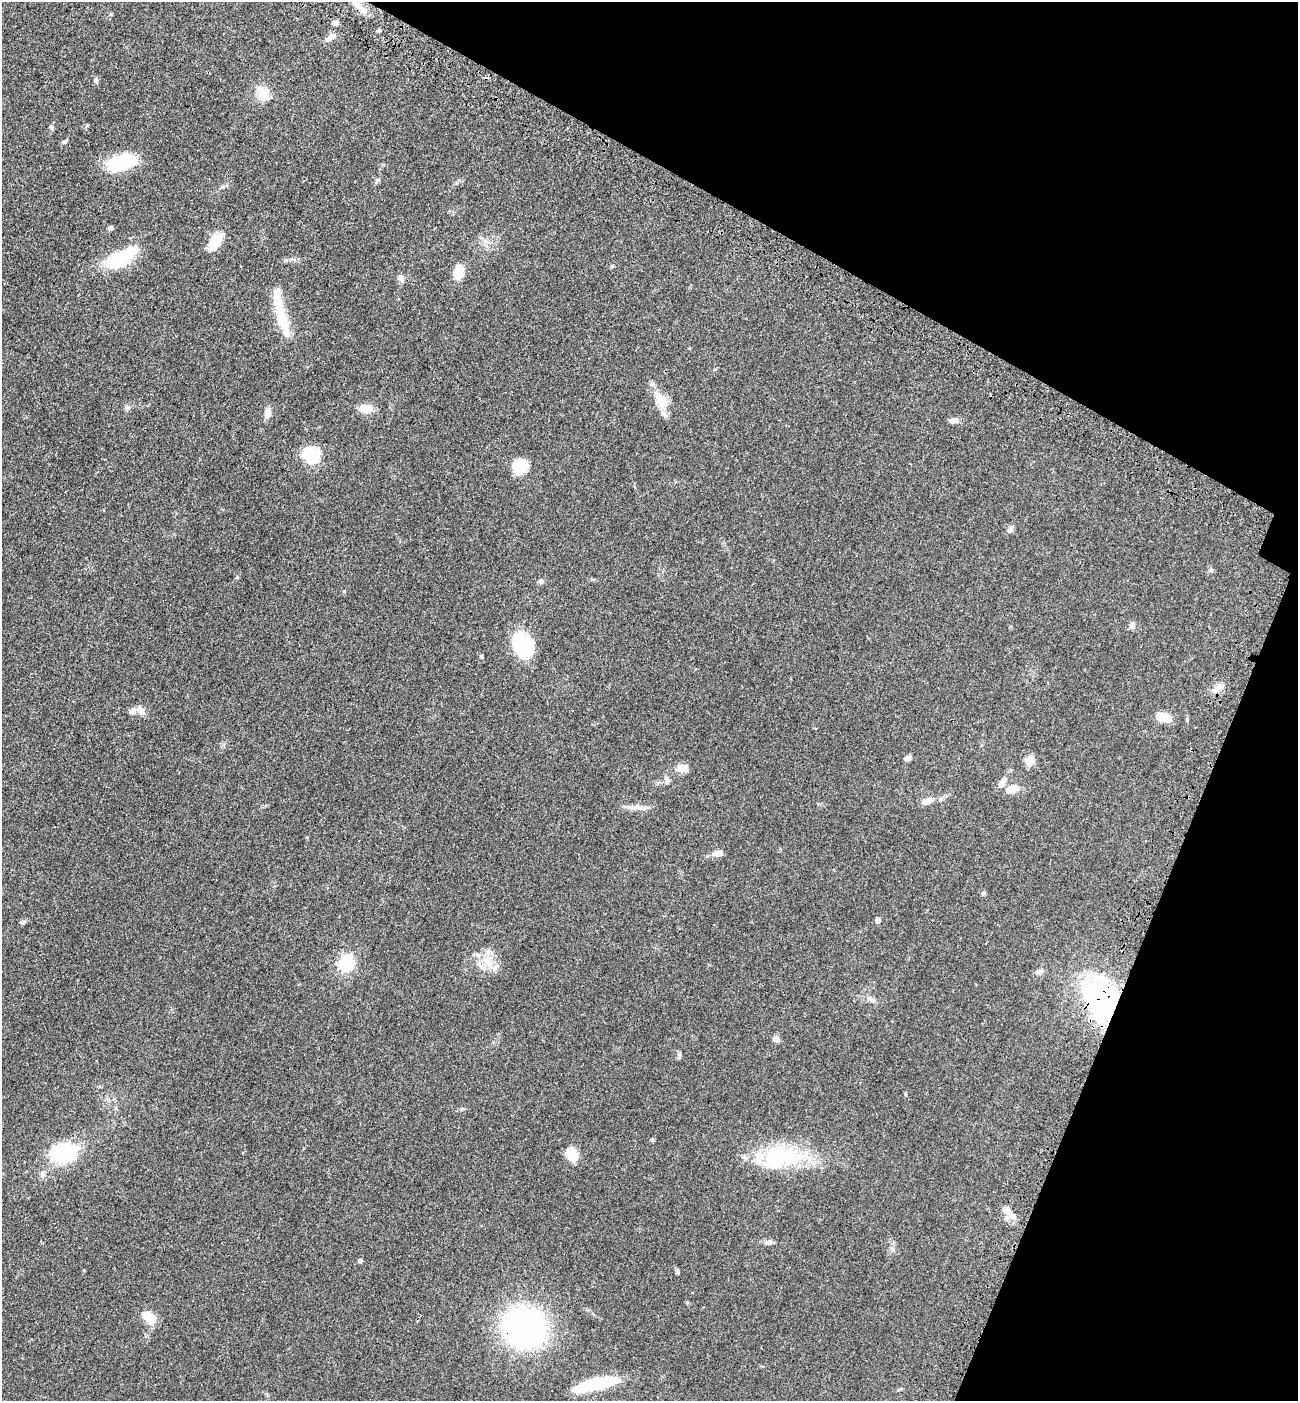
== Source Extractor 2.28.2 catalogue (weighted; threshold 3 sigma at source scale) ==
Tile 8 of 4 x 4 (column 4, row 2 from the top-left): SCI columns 4117-5412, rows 2882-4280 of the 5774 x 5764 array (HDU 1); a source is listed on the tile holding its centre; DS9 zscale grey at full resolution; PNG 1300 x 1403 px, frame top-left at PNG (2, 2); no overlay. Shown black and unused: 22% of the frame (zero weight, under 3 of 4 exposures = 6% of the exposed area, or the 3 px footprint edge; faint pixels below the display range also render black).
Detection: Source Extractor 2.28.2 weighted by HDU 2 'WHT'; one run over the whole footprint, this tile lists its part. Background 0.0449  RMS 0.0053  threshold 0.0239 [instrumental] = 3 sigma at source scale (4.5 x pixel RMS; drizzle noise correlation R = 1.50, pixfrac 1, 0.05/0.05 arcsec/px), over >= 5 px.
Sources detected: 74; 2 inside a brighter object's white glare — not listed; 7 inside a brighter listed object's ellipse — not listed separately; the other 65 listed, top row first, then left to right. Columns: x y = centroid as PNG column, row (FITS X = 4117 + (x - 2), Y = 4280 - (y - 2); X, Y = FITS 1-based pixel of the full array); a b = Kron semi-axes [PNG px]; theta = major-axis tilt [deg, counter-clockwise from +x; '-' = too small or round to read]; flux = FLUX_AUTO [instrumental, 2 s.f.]
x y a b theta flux
357 4 26 8 -44 6.2
336 23 7 6 - 2
379 31 6 5 - 0.81
331 37 13 7 37 3.6
96 80 7 6 - 1
263 93 19 14 -76 8.6
51 127 8 5 -74 0.98
64 142 6 5 - 0.91
121 162 24 11 16 45
378 180 7 5 26 1.1
110 228 6 5 - 1.1
215 242 22 10 57 11
119 260 29 16 20 28
612 266 5 5 - 0.59
459 272 17 11 84 7.4
401 278 11 6 -82 1.8
282 316 51 11 -73 19
660 400 30 14 -59 9.1
128 408 9 5 -41 1.2
366 409 13 9 -4 7.7
268 413 13 8 -87 3.2
954 420 10 6 6 3.2
311 455 22 21 - 15
520 466 14 13 - 17
1011 528 10 6 84 1.6
1211 570 7 5 -11 0.88
541 581 7 6 - 1.4
344 591 5 3 - 0.44
1132 625 8 7 - 2.2
523 645 29 20 -73 26
481 656 4 4 - 0.67
1215 690 12 6 32 2.9
141 710 14 7 -50 2.9
1164 717 16 8 -17 8.1
908 758 7 5 34 2.1
1030 761 6 5 - 18
682 768 14 9 -9 4.5
667 781 10 5 -82 1.7
1012 789 16 10 9 5.6
927 801 15 7 23 4.1
633 807 23 7 -2 4.3
718 853 12 7 8 2.7
984 893 5 5 - 1.1
878 920 4 4 - 3.2
23 922 7 5 10 1.3
487 961 19 11 -71 8.1
347 963 7 6 - 110
1039 971 11 4 27 1.4
871 999 12 6 -32 2.1
1102 999 39 28 -57 110
776 1039 7 6 - 3.3
679 1057 8 5 71 0.95
906 1094 5 3 - 0.49
108 1099 7 4 -46 1
652 1140 4 4 - 0.8
64 1153 32 22 12 34
572 1154 14 10 -82 9.8
784 1156 52 25 -8 44
1011 1215 14 7 -41 3.4
769 1242 12 6 3 1.9
360 1260 5 5 - 1.2
678 1272 7 4 -90 0.75
149 1317 13 9 -35 11
524 1327 31 28 -30 180
595 1384 44 10 14 33
Overlapping masked pixels (flux is a lower limit): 3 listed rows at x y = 357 4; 1102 999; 524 1327
Isophote crosses this tile's border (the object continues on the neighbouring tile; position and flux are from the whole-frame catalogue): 1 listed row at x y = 357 4
Unlisted compact peaks at least as high as the median listed source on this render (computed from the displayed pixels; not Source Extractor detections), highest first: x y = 237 577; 222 187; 87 126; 900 1389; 462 1109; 291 259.